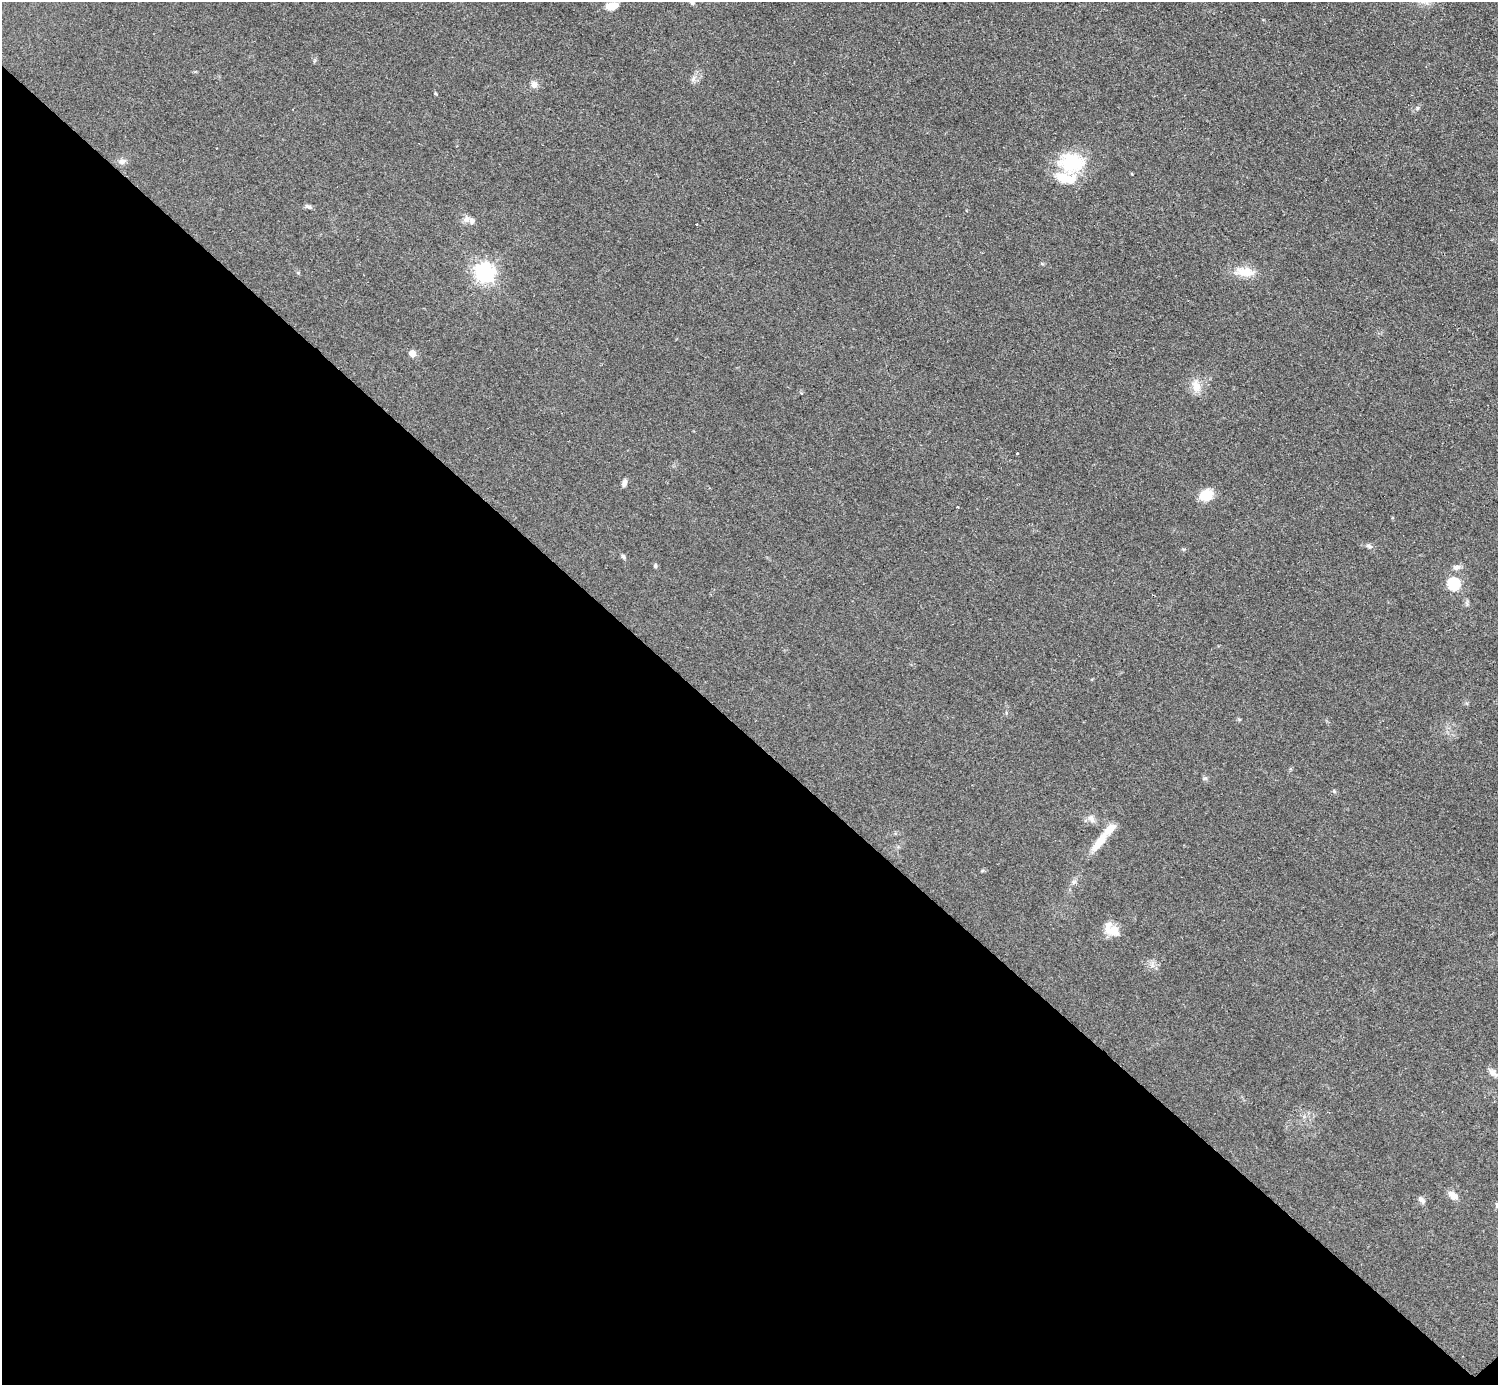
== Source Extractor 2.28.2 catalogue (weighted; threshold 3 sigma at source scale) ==
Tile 14 of 4 x 4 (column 2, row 4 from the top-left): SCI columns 1503-2998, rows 307-1689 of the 5992 x 5992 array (HDU 1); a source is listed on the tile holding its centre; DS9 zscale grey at full resolution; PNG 1500 x 1387 px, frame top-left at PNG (2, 2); no overlay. Shown black and unused: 47% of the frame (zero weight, under 2 of 3 exposures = <1% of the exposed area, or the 3 px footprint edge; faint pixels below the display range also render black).
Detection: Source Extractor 2.28.2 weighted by HDU 2 'WHT'; one run over the whole footprint, this tile lists its part. Background 0.0555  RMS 0.0074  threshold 0.0333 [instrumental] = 3 sigma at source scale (4.5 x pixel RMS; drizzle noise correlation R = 1.50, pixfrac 1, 0.05/0.05 arcsec/px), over >= 5 px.
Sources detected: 39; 1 cosmic-ray / hot-pixel residue — not listed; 4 inside a brighter listed object's ellipse — not listed separately; the other 34 listed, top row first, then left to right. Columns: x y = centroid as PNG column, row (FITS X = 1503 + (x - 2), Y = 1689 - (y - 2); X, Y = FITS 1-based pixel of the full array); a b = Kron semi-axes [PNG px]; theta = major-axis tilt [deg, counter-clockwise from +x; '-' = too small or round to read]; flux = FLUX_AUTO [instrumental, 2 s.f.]
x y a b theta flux
692 2 6 5 - 1.8
611 6 14 8 10 8.7
693 79 11 6 61 2.9
534 84 9 8 - 3.9
1418 108 8 5 29 1.6
122 161 11 7 18 3.3
1071 162 31 23 -5 43
1132 174 4 3 - 0.56
308 207 9 5 -18 2.1
466 219 10 8 45 3.5
1245 272 28 12 -6 13
298 273 5 5 - 1
484 273 8 7 - 360
412 353 5 5 - 10
1196 386 19 12 -70 9
1017 453 3 3 - 23
624 483 9 6 76 2.8
1206 495 14 11 25 15
1369 546 9 6 -40 2.2
623 557 7 5 -45 1.5
655 566 6 4 77 1.1
1456 567 9 6 9 3.4
1453 584 6 6 - 73
1239 719 6 3 -18 0.85
1205 778 6 4 18 1.1
1334 791 6 4 -46 0.97
1091 819 13 8 -58 4
1100 842 32 10 50 15
1074 882 8 5 31 1.9
1113 931 18 14 -45 9.6
1493 1072 14 8 -40 3.9
1453 1195 14 8 -39 5.4
1422 1200 11 6 -39 2.5
1497 1205 7 6 - 1.8
Isophote crosses this tile's border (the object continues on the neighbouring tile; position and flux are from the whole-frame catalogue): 2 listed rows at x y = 692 2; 1497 1205